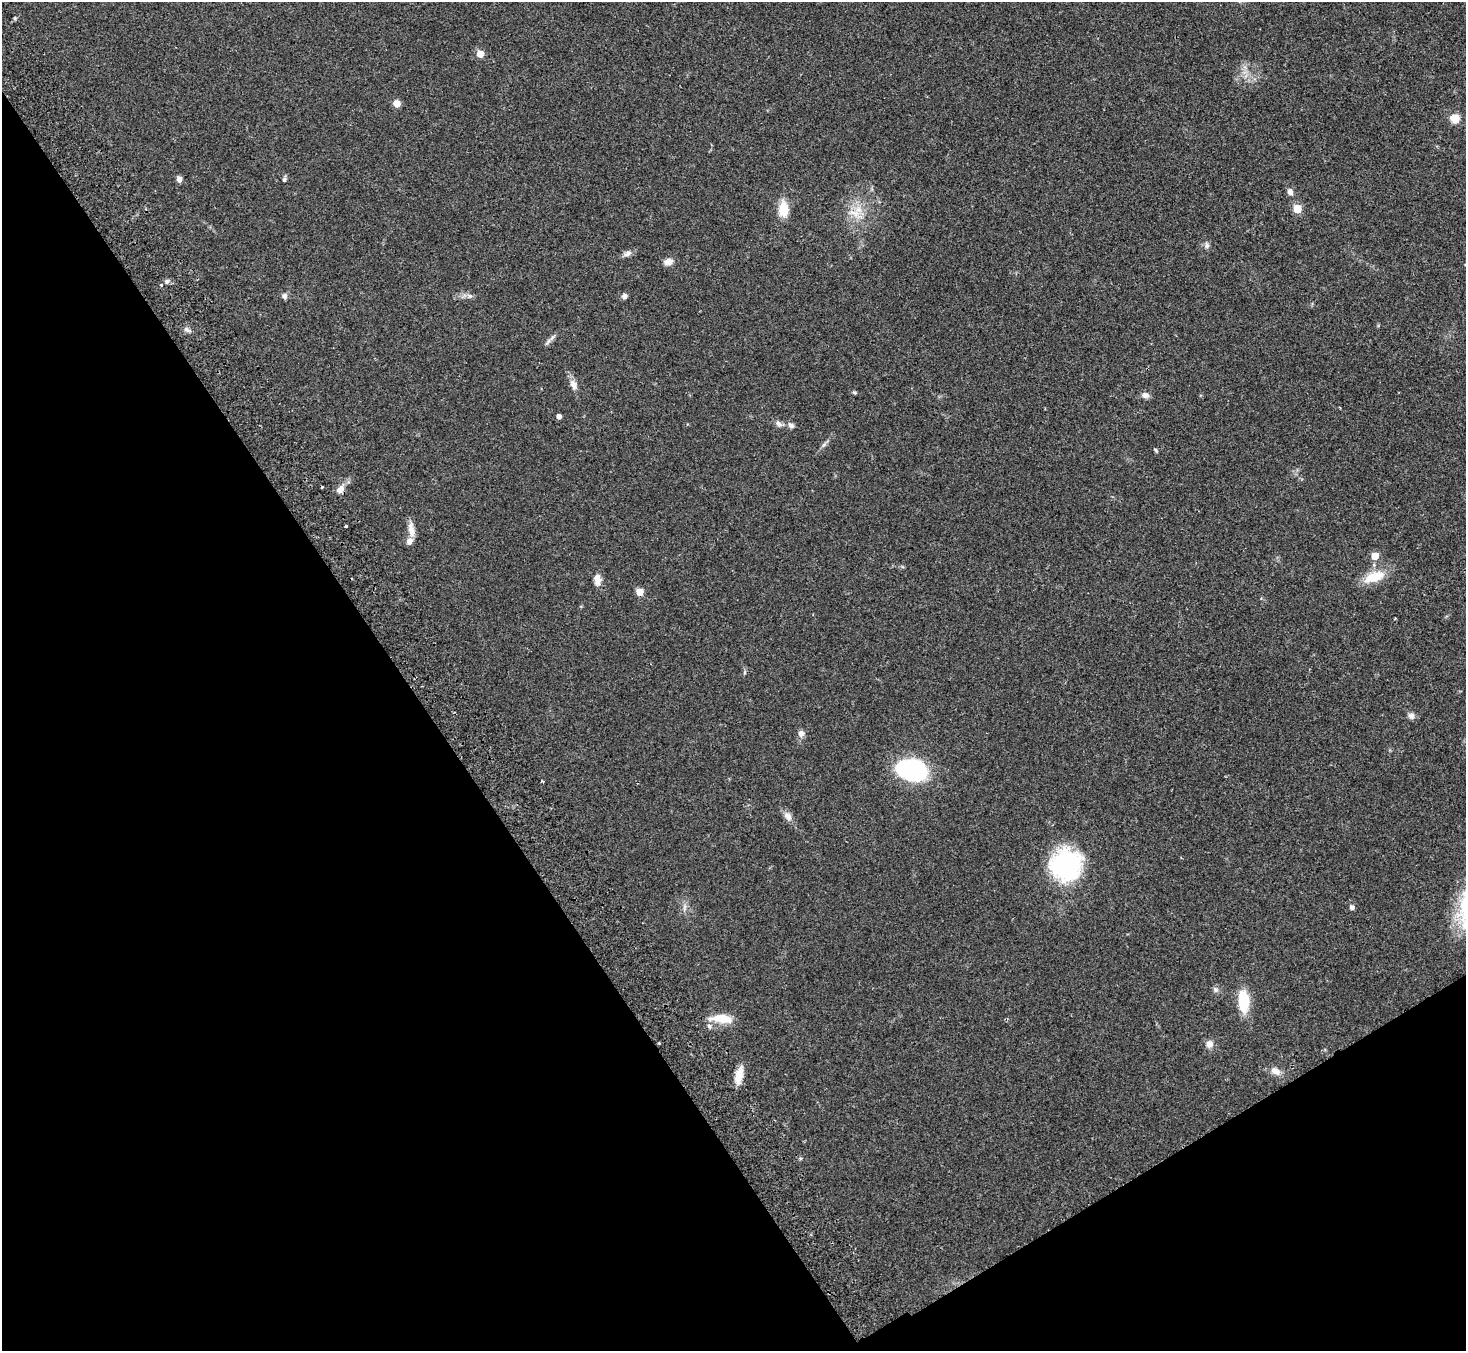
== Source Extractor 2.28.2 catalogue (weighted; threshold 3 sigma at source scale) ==
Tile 14 of 4 x 4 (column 2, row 4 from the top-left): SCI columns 1515-2978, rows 197-1545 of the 5960 x 5922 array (HDU 1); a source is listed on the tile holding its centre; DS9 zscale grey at full resolution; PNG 1468 x 1353 px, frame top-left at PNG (2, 2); no overlay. Shown black and unused: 33% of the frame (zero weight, under 2 of 3 exposures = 3% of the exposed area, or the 3 px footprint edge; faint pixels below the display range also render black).
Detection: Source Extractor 2.28.2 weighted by HDU 2 'WHT'; one run over the whole footprint, this tile lists its part. Background 0.0842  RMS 0.0075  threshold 0.0337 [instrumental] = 3 sigma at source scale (4.5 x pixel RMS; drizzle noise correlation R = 1.50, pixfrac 1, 0.05/0.05 arcsec/px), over >= 5 px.
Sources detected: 53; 1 cosmic-ray / hot-pixel residue — not listed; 2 inside a brighter listed object's ellipse — not listed separately; the other 50 listed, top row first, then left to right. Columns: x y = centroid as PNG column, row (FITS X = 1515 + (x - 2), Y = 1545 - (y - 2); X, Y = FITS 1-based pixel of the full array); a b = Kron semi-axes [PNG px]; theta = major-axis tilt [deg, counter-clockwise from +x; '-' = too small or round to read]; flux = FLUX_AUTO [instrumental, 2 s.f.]
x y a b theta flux
15 18 6 4 18 1
480 54 5 5 - 12
397 103 5 5 - 13
1455 118 9 8 - 9.3
179 179 7 6 - 2.8
284 180 6 5 - 1.4
1290 192 7 6 - 3.2
783 209 18 11 89 13
1297 209 5 5 - 22
855 213 17 10 -8 9.2
1207 245 8 7 - 2.1
628 253 11 7 35 3.1
668 262 12 8 17 4.3
167 281 6 6 - 1.6
161 285 4 3 - 1.1
284 296 8 7 - 2.3
624 296 7 6 - 2.3
186 329 8 5 -36 2.2
552 337 11 3 50 2.1
573 384 11 8 -44 4
854 392 6 4 -30 1
1145 395 9 7 -5 3.3
559 416 4 4 - 2.9
778 424 9 6 -55 2.5
791 425 9 6 -39 2.5
824 445 9 5 44 1.9
1156 450 7 3 -43 0.85
340 489 10 7 56 4.9
346 526 3 3 - 1.2
411 529 20 7 -81 6.2
1375 556 5 5 - 14
1374 577 28 12 20 17
597 579 14 8 -86 5.3
639 592 5 5 - 14
745 672 6 4 71 0.96
1411 716 9 8 - 2.7
801 733 9 8 - 3.2
911 770 33 21 -10 66
542 781 4 2 - 0.75
788 816 12 9 -49 4.2
1066 865 25 24 - 110
1352 907 5 5 - 2.5
1215 989 8 7 - 2.1
1244 1001 20 10 -87 28
722 1019 22 10 -8 15
709 1026 6 5 - 1.6
659 1043 3 2 - 0.72
1209 1044 9 8 - 4.4
1276 1071 13 8 -32 5.5
739 1075 22 8 76 9.2